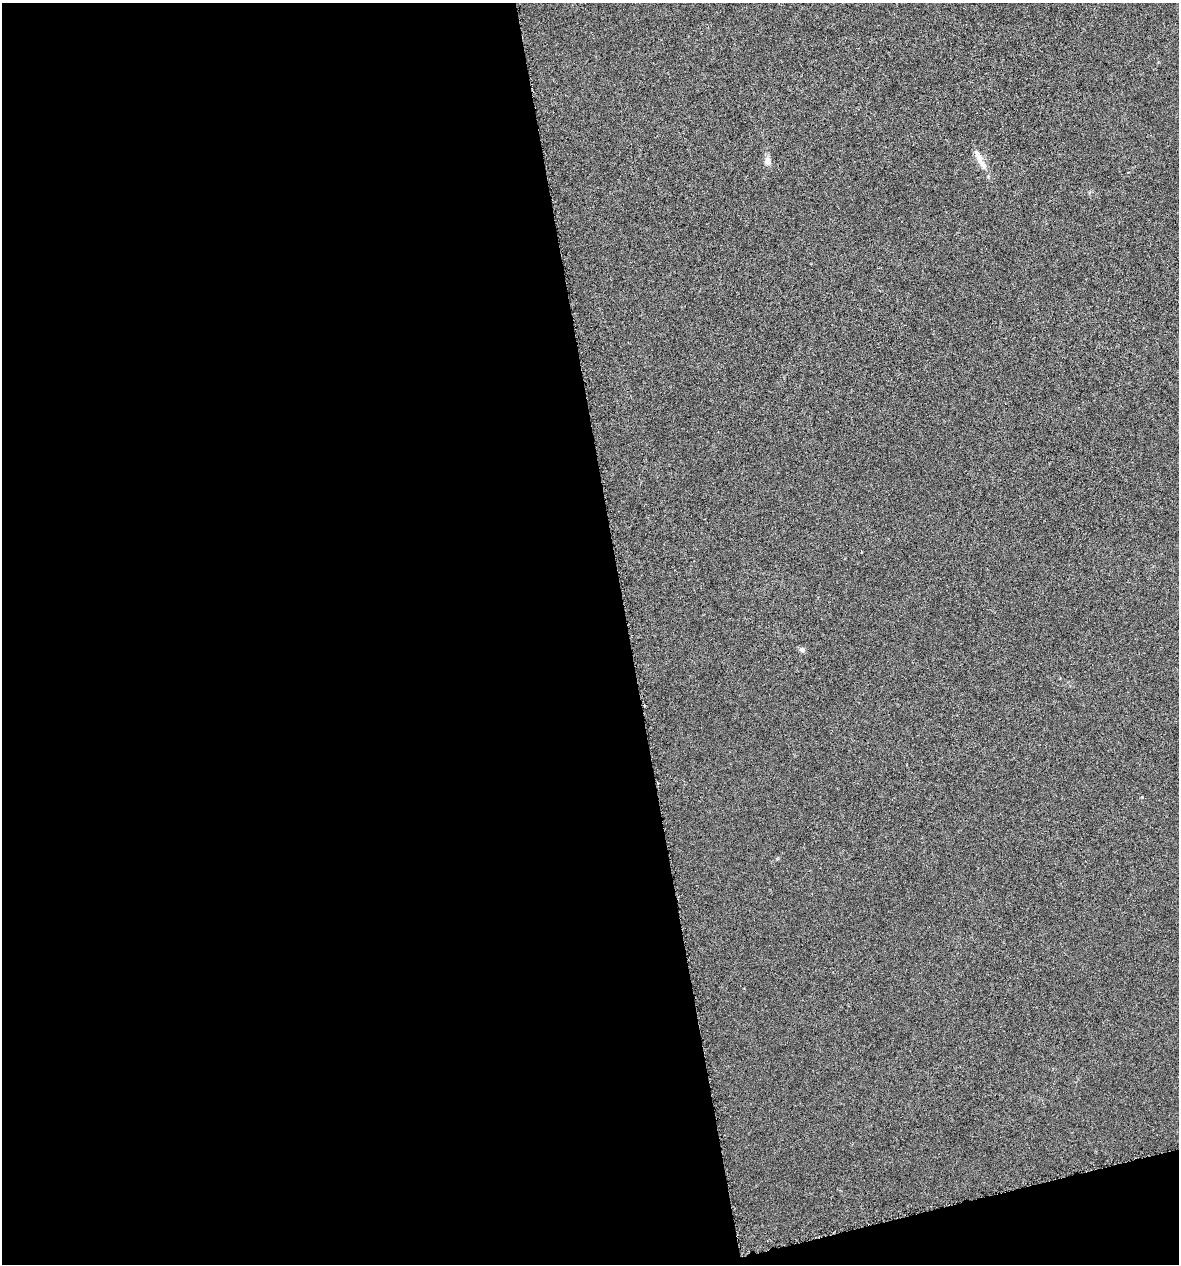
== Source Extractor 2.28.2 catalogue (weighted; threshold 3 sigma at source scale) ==
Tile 13 of 4 x 4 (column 1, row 4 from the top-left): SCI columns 42-1218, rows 1-1262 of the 4843 x 5052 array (HDU 1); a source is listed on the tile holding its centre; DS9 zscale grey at full resolution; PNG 1181 x 1266 px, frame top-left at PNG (2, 3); no overlay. Shown black and unused: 55% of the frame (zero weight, under 4 of 8 exposures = <1% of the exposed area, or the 3 px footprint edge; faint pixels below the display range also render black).
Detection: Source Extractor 2.28.2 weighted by HDU 2 'WHT'; one run over the whole footprint, this tile lists its part. Background -0.00911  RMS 0.0022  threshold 0.00881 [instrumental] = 3 sigma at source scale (4.09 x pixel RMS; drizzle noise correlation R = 1.36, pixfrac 0.8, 0.0396/0.0396 arcsec/px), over >= 5 px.
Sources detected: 4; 1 inside a brighter listed object's ellipse — not listed separately; the other 3 listed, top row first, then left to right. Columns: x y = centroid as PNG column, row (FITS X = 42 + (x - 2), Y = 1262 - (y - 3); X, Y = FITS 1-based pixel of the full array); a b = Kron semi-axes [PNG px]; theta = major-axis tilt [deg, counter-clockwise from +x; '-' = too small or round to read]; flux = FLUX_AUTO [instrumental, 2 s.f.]
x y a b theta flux
768 161 11 8 -79 1.2
983 164 18 8 -57 1.8
802 649 8 6 -13 0.53